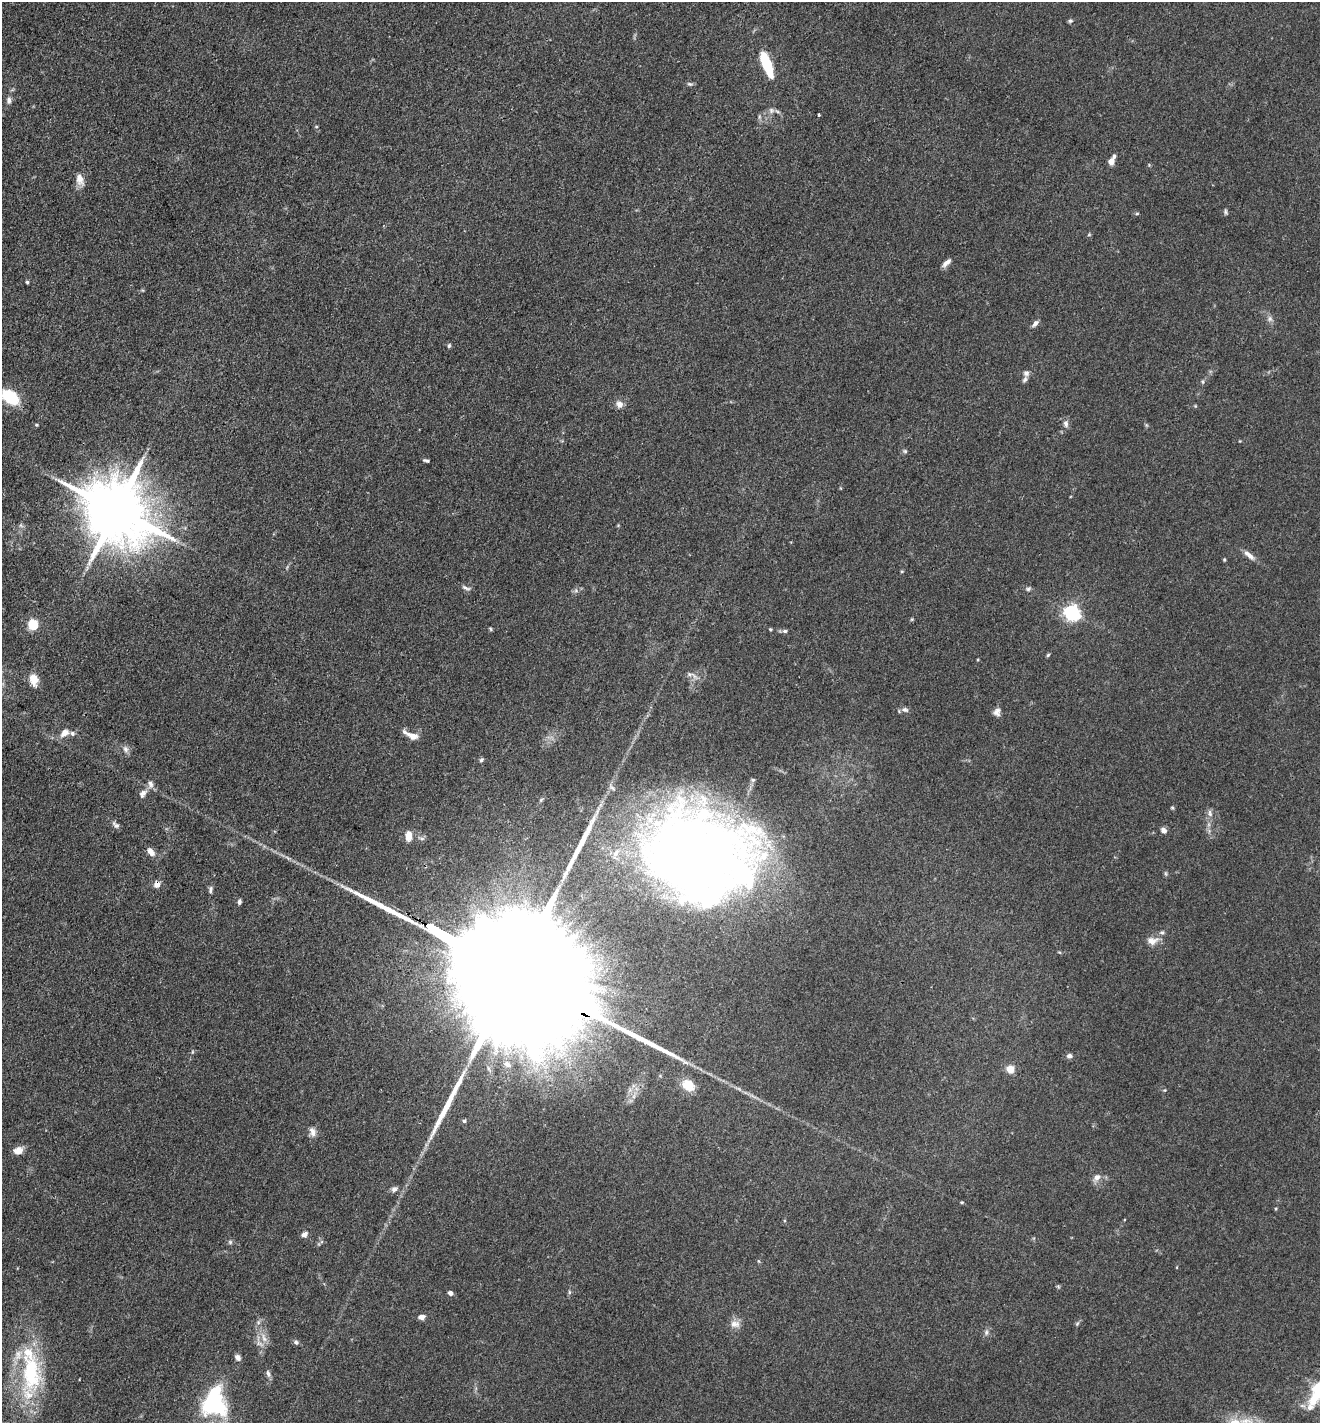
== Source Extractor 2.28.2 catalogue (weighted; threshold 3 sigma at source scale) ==
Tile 11 of 4 x 4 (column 3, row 3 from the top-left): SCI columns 2916-4233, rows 1423-2843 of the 5695 x 5686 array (HDU 1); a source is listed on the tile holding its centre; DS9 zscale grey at full resolution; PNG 1322 x 1425 px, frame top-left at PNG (2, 2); no overlay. Shown black and unused: <1% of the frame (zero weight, under 3 of 4 exposures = <1% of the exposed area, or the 3 px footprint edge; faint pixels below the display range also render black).
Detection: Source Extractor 2.28.2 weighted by HDU 2 'WHT'; one run over the whole footprint, this tile lists its part. Background 0.0839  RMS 0.0064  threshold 0.0286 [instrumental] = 3 sigma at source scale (4.5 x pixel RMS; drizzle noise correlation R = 1.50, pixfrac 1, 0.05/0.05 arcsec/px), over >= 5 px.
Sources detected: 108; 3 too faint to see at this stretch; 2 inside a brighter object's white glare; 3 long thin detections or spike segments (spike, bleed or trail) — not listed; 9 inside a brighter listed object's ellipse — not listed separately; the other 91 listed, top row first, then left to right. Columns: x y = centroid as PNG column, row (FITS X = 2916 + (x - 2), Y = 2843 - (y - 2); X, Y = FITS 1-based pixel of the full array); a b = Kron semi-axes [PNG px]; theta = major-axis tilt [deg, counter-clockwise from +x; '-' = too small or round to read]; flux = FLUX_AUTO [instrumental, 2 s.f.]
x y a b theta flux
1070 21 6 5 - 1.2
767 64 26 8 -69 30
690 84 9 5 -15 1.3
9 100 9 6 85 2.5
771 110 9 8 - 2.5
819 115 3 2 - 1.1
316 127 5 3 - 0.61
1111 161 7 6 - 4
80 180 17 9 -71 5.5
1225 211 7 4 -75 1.1
1137 214 5 3 - 0.75
946 263 13 5 41 3.2
27 282 4 3 - 0.93
1035 323 11 6 50 2.3
449 346 6 4 85 1.1
1026 373 8 7 - 2.2
1203 382 7 4 -89 0.94
10 397 14 10 -35 31
619 404 10 9 - 3.6
1066 424 10 7 -80 2.5
36 425 4 3 - 0.72
905 451 6 5 - 1.1
426 461 7 3 -18 1.2
116 510 19 15 -37 6500
21 525 6 5 - 1.3
1249 555 18 6 -40 4.1
1224 560 4 3 - 0.75
902 571 5 3 - 0.61
466 588 14 4 -22 1.9
1028 589 8 5 10 1.3
1071 613 7 6 - 200
912 619 5 4 - 0.72
33 624 10 10 - 13
491 629 5 4 - 0.81
770 629 4 3 - 0.72
785 631 7 5 -13 1.4
1048 655 5 4 - 0.85
690 674 6 4 18 1.3
34 679 14 9 -76 8.3
905 710 10 7 -18 2.1
997 712 10 8 79 3
65 733 13 8 39 4.8
412 736 16 8 -22 6.6
126 749 10 8 -74 2.7
481 760 6 5 - 1.2
753 780 6 5 - 1.1
143 794 13 8 52 3.1
541 800 6 4 55 0.87
1172 807 5 3 - 0.71
1210 813 11 6 -79 2.6
116 825 11 6 -44 2.1
1163 831 7 6 - 2.9
408 836 11 7 -88 5.9
151 852 10 6 -51 4.7
697 857 100 83 4 620
1166 874 6 4 -71 0.91
157 884 7 7 - 3.8
210 889 9 5 83 1.7
239 902 6 4 81 1.5
1152 941 16 10 10 6
1059 952 5 3 - 0.57
509 971 124 23 -30 100000
192 1052 6 3 72 0.7
1069 1056 6 5 - 2.3
507 1064 10 8 -42 3.5
1010 1069 5 5 - 19
688 1085 15 11 -37 13
1165 1090 5 4 - 0.78
464 1121 5 5 - 1
313 1132 13 8 -75 3.6
18 1150 12 9 12 4.8
1097 1177 10 9 - 3.6
394 1189 9 6 16 2.2
962 1202 4 4 - 0.7
304 1234 8 6 36 2.7
230 1242 6 6 - 1.2
569 1292 6 4 -72 0.89
450 1293 4 4 - 3.2
421 1317 6 5 - 3.8
258 1322 7 4 -73 1.3
735 1324 14 10 -1 4.7
1077 1324 7 4 58 1.1
986 1332 7 5 83 1.6
296 1342 7 6 - 1.6
260 1344 13 5 -29 2.8
238 1357 8 7 - 2.4
31 1373 69 27 88 70
268 1374 10 6 -72 2
1315 1398 31 18 22 21
210 1402 40 29 -23 57
1247 1422 26 12 -20 16
Overlapping masked pixels (flux is a lower limit): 2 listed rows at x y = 157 884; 509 971
Isophote crosses this tile's border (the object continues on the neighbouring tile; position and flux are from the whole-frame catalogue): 2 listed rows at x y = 1315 1398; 1247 1422